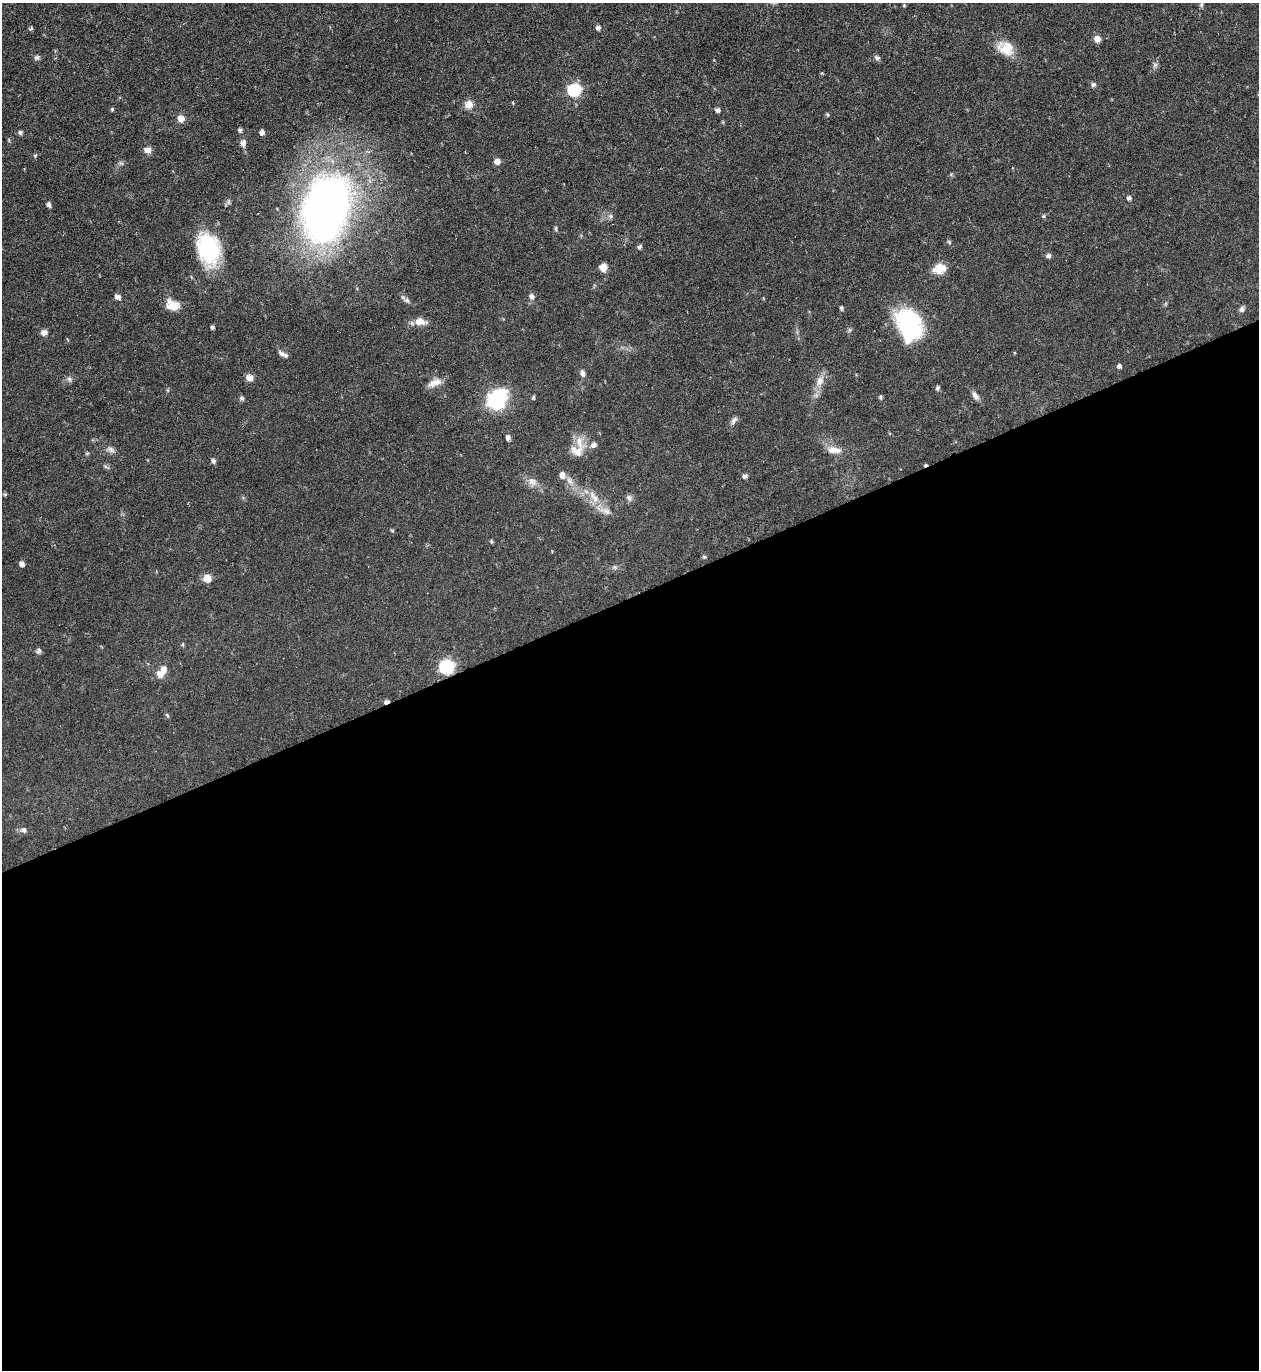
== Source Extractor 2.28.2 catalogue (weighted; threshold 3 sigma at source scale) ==
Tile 15 of 4 x 4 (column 3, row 4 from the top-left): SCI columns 2665-3921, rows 1-1368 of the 5460 x 5473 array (HDU 1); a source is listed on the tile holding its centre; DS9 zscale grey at full resolution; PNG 1261 x 1372 px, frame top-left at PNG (2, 3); no overlay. Shown black and unused: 57% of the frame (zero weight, under 4 of 8 exposures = <1% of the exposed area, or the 3 px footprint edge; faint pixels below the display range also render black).
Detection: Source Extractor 2.28.2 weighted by HDU 2 'WHT'; one run over the whole footprint, this tile lists its part. Background 0.0583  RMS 0.0049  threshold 0.02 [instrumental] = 3 sigma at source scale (4.09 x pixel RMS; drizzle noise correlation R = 1.36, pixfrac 0.8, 0.05/0.05 arcsec/px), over >= 5 px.
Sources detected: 92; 1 too faint to see at this stretch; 1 inside a brighter object's white glare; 1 cosmic-ray / hot-pixel residue — not listed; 4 inside a brighter listed object's ellipse — not listed separately; the other 85 listed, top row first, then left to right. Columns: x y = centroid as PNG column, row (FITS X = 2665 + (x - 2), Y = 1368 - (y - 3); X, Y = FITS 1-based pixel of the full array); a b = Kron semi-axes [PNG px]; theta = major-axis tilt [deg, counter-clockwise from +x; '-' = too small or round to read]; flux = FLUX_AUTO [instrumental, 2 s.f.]
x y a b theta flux
1201 4 9 4 89 0.94
904 5 4 4 - 0.46
598 27 7 5 0 1.1
31 28 6 4 57 0.66
1097 39 6 6 - 3.3
1005 48 22 17 -25 8.3
37 57 8 5 21 1.2
877 58 8 5 -29 1.2
1093 84 6 5 - 1.1
574 90 8 7 - 27
513 103 5 3 - 0.34
469 105 7 5 37 6.6
112 109 5 4 - 0.57
718 110 7 5 -16 1.2
827 114 5 3 - 0.53
181 119 7 7 - 3.6
240 130 5 4 - 0.9
20 132 6 5 - 0.88
262 132 6 5 - 1.5
243 143 8 6 86 1.9
147 150 8 6 -4 3.3
497 162 6 5 - 2.9
121 163 7 4 -18 0.74
1129 198 6 5 - 0.97
48 204 6 5 - 1.3
326 207 66 42 76 270
611 216 6 5 - 0.99
1044 216 6 3 71 0.55
556 229 7 4 83 0.69
949 242 7 4 -46 0.62
639 247 6 4 29 0.95
208 249 31 21 -75 40
1048 256 6 6 - 1.1
603 267 8 7 - 3.2
940 269 8 6 18 13
532 296 7 6 - 1.5
117 297 6 5 - 2.3
407 300 8 6 -47 1.3
173 305 17 12 -21 5.9
841 308 5 4 - 0.72
1242 309 8 6 80 1.3
420 322 14 8 -6 4.2
910 323 38 22 -45 38
212 327 4 4 - 0.72
44 332 6 5 - 2.7
67 339 5 3 - 0.38
281 353 12 6 -29 1.8
1119 366 5 5 - 1.2
583 373 9 6 -75 1.6
249 378 7 6 - 3.6
69 379 7 5 -46 1.1
820 381 15 10 73 4.1
434 383 18 8 23 3.9
937 388 7 3 54 0.69
975 396 13 6 -56 2
533 397 5 4 - 0.64
880 397 5 4 - 0.65
241 398 7 5 19 0.81
497 400 11 8 51 84
734 420 13 6 55 1.6
508 437 6 5 - 1.4
593 445 8 6 23 1.9
111 450 11 7 -39 1.7
834 450 19 8 -3 4.2
577 451 19 14 -17 5.5
87 453 6 3 18 0.51
213 461 7 5 -75 1.1
745 476 6 4 22 1.5
569 481 10 7 -52 2.3
532 482 12 10 -33 2.9
5 495 5 4 - 0.56
594 497 21 8 -53 5.6
629 498 10 6 -67 1.3
491 541 5 4 - 0.58
704 557 5 4 - 0.61
22 564 6 5 - 1.7
615 567 6 5 - 0.84
207 578 7 6 - 5.8
183 644 5 3 - 0.48
39 651 8 6 58 1.2
447 667 8 7 - 37
161 673 8 6 30 5.3
386 702 7 3 17 1.3
167 715 6 4 -59 0.6
24 830 8 7 - 1.4
Overlapping masked pixels (flux is a lower limit): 1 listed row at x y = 386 702
Isophote crosses this tile's border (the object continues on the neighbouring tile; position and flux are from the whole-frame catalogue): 1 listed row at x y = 1201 4